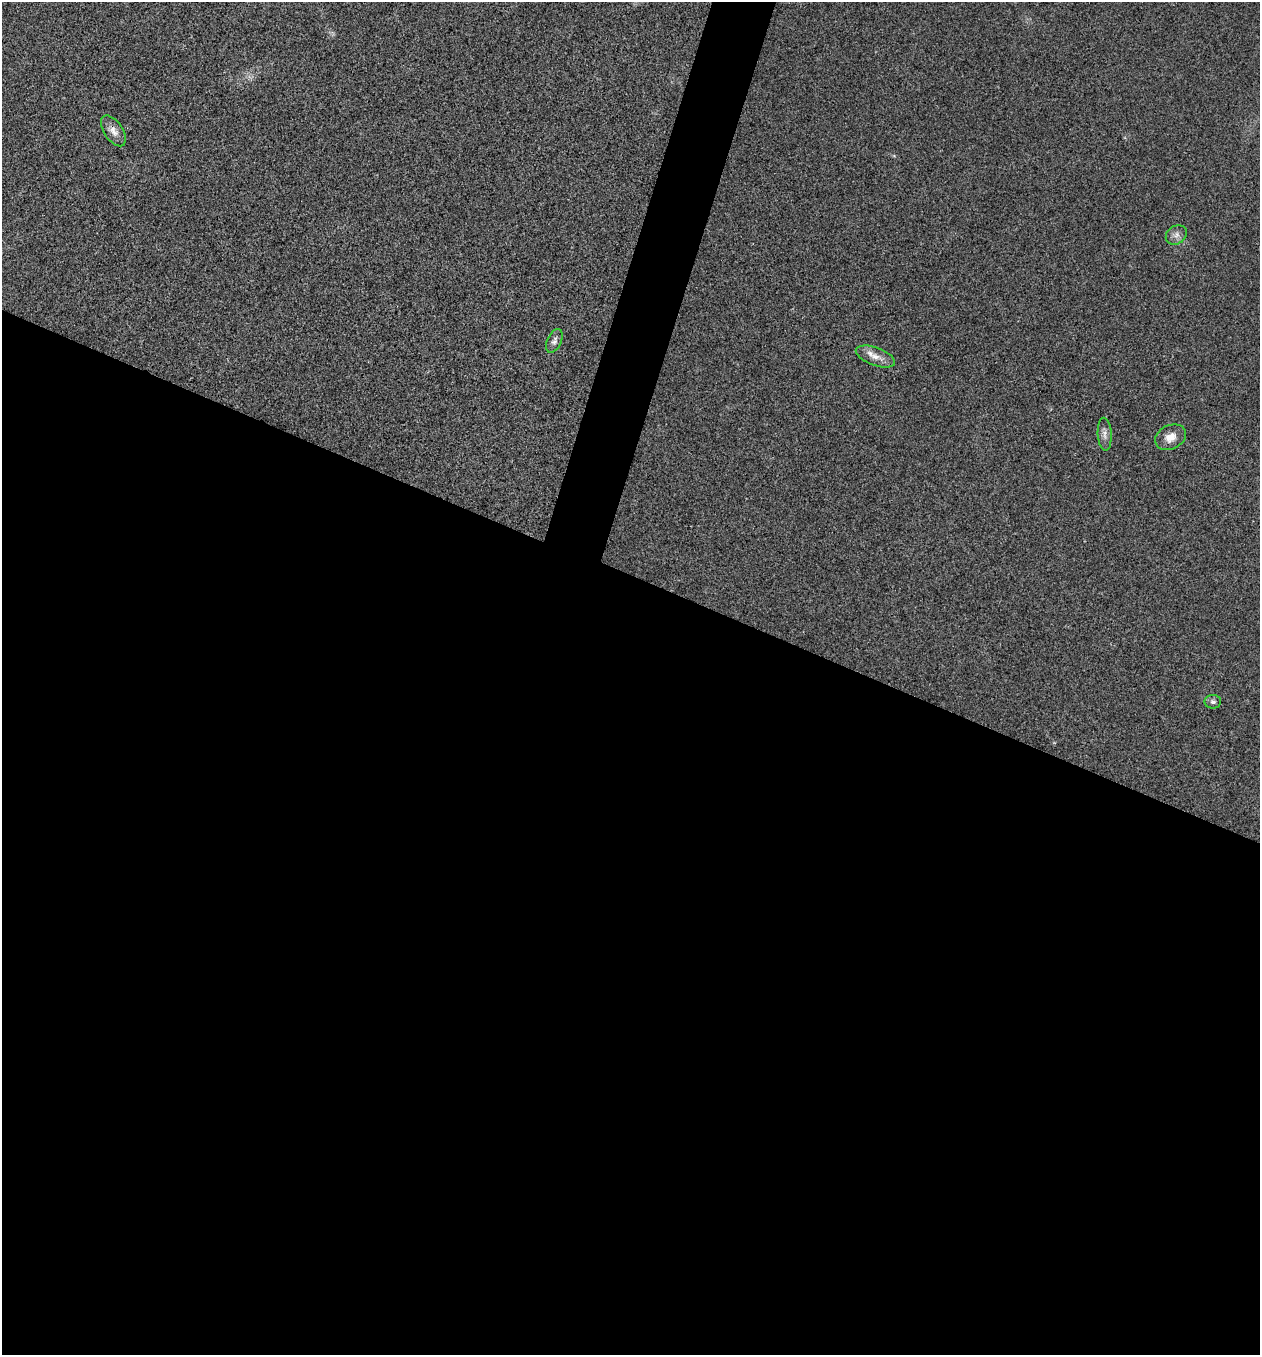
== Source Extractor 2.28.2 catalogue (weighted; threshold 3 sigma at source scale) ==
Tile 14 of 4 x 4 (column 2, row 4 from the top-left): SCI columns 1532-2789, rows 6-1358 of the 5440 x 5425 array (HDU 1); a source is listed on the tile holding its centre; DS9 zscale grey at full resolution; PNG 1262 x 1357 px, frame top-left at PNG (2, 2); each listed source drawn as its Kron ellipse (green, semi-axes under 4 px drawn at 4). Shown black and unused: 60% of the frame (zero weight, under 3 of 4 exposures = <1% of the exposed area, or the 3 px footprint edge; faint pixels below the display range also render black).
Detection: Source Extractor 2.28.2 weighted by HDU 2 'WHT'; one run over the whole footprint, this tile lists its part. Background 0.0206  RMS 0.0057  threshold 0.0256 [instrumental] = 3 sigma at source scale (4.5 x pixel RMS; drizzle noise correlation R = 1.50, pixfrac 1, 0.05/0.05 arcsec/px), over >= 5 px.
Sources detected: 7; all 7 listed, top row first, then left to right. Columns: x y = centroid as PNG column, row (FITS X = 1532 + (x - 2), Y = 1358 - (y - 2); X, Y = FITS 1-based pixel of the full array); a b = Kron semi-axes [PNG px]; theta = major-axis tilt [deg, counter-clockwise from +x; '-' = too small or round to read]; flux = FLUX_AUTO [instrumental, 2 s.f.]
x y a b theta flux
113 131 17 9 -56 4.5
1176 235 11 9 35 3.1
554 341 13 7 65 2.3
875 357 20 9 -20 5.8
1105 434 16 7 -87 3.2
1170 437 16 12 27 6.1
1213 702 8 7 - 1.7